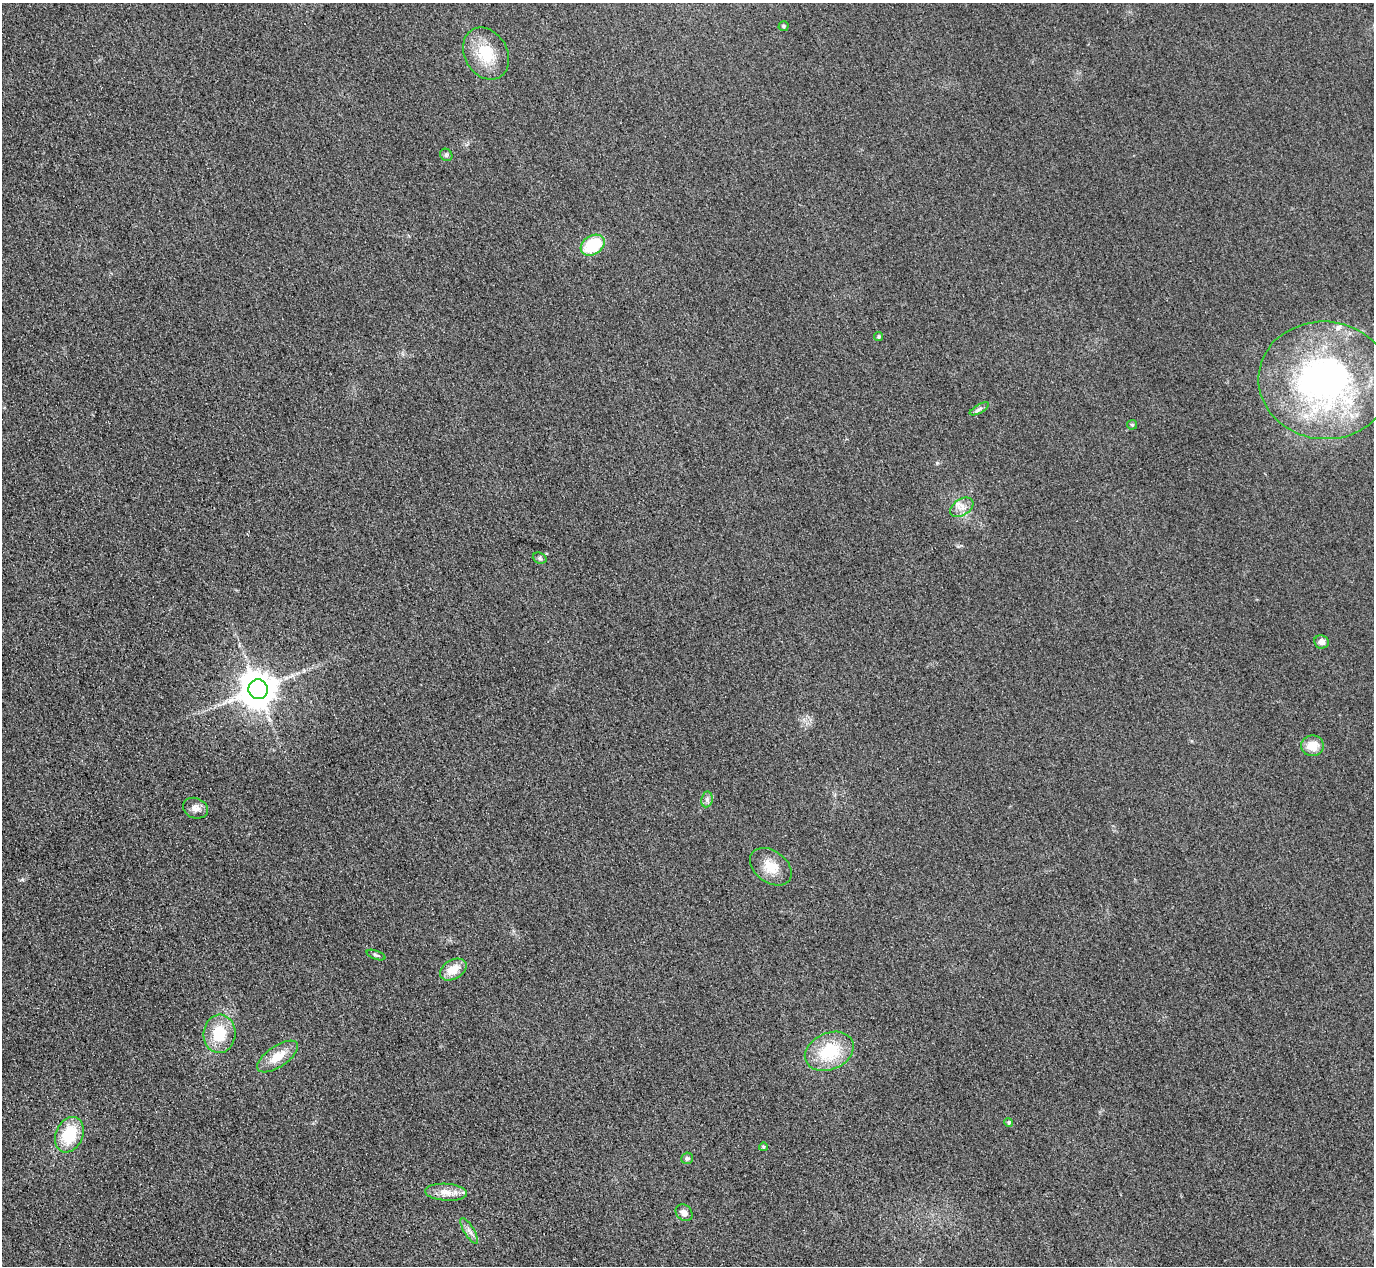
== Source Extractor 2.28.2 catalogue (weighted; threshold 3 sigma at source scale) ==
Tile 7 of 4 x 4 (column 3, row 2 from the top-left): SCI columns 2773-4144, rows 2833-4096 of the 5546 x 5533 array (HDU 1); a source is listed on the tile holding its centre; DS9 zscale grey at full resolution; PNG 1376 x 1268 px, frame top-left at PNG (2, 3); each listed source drawn as its Kron ellipse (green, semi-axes under 4 px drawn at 4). Shown black and unused: <1% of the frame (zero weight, under 3 of 4 exposures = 3% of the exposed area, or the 3 px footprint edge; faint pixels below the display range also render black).
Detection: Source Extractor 2.28.2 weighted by HDU 2 'WHT'; one run over the whole footprint, this tile lists its part. Background 0.133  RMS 0.019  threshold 0.0847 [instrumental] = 3 sigma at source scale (4.5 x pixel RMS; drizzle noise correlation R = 1.50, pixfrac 1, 0.05/0.05 arcsec/px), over >= 5 px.
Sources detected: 29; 1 inside a brighter listed object's ellipse — not listed separately; the other 28 listed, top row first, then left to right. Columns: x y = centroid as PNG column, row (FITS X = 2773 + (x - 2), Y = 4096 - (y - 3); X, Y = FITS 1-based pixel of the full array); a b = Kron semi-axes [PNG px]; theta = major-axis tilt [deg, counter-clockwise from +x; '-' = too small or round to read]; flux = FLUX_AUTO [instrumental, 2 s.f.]
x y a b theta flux
783 26 5 5 - 3.4
486 54 27 21 -60 63
446 155 7 5 -47 3.6
593 245 13 9 31 88
879 337 4 4 - 3.1
1325 380 66 59 -4 620
979 409 11 3 29 4.4
1132 425 5 4 - 2.4
962 507 13 8 33 13
540 558 7 5 -22 4.1
1321 642 7 6 - 10
258 689 10 9 - 4600
1312 746 11 10 - 27
707 799 8 5 80 5.7
195 808 13 10 -23 13
771 867 23 15 -37 35
376 955 10 4 -20 3.9
453 970 14 9 30 28
219 1034 19 16 85 59
829 1051 25 18 24 85
278 1056 24 10 34 33
1009 1122 4 4 - 2.6
69 1135 18 13 67 76
763 1147 4 4 - 2.9
687 1158 6 5 - 3.6
446 1192 21 8 -4 20
684 1213 9 7 -45 9.6
469 1231 15 5 -58 8.8